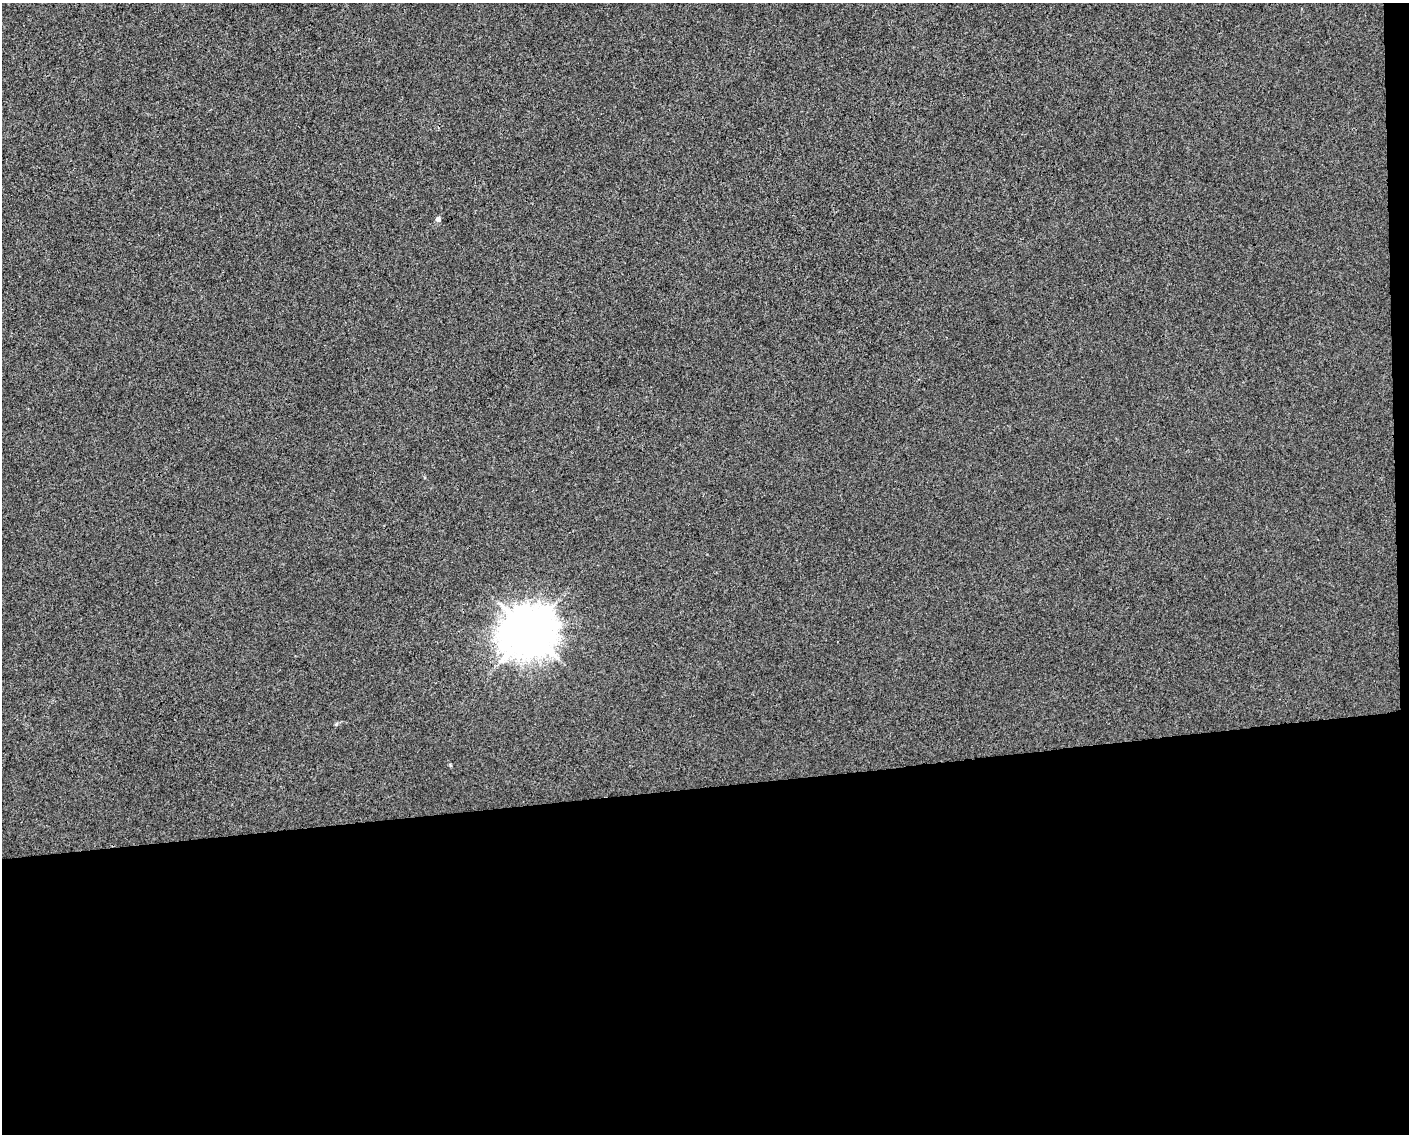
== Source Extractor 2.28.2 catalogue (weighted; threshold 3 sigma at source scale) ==
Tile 12 of 3 x 4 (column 3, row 4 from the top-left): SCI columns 2822-4228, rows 1-1132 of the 4275 x 4526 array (HDU 1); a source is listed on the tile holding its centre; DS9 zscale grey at full resolution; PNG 1411 x 1136 px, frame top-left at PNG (2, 3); no overlay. Shown black and unused: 32% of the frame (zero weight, under 3 of 4 exposures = <1% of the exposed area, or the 3 px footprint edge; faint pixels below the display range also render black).
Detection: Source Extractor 2.28.2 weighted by HDU 2 'WHT'; one run over the whole footprint, this tile lists its part. Background 1.56e-04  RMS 0.0036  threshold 0.0161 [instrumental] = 3 sigma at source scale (4.5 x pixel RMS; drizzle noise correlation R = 1.50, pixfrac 1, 0.0396/0.0396 arcsec/px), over >= 5 px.
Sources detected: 3; all 3 listed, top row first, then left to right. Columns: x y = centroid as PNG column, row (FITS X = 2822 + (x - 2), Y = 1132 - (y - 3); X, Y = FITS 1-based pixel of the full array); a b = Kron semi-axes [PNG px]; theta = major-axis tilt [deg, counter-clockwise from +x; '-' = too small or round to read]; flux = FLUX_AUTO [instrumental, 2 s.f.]
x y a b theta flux
438 219 4 4 - 1.7
529 631 17 15 17 1100
336 724 6 5 - 0.48